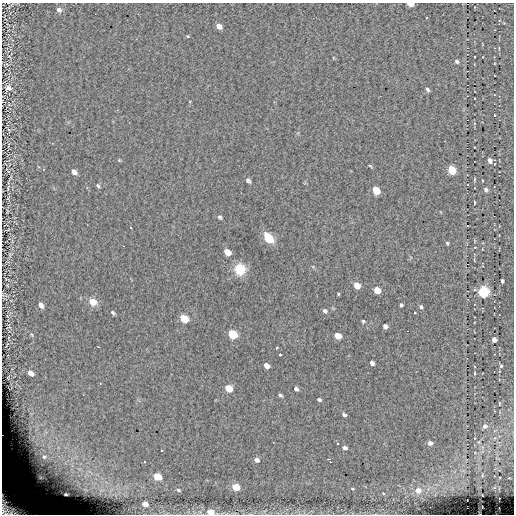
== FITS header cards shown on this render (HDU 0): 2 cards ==
NAXIS1  =                  512 / length of data axis 1
NAXIS2  =                  512 / length of data axis 2

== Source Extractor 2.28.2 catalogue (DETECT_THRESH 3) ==
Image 512 x 512 px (HDU 0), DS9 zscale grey, 1 PNG px = 1 image px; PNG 516 x 516 px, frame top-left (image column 1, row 512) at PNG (2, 3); no overlay
Background 0.0667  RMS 4.7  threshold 14.2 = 3 sigma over >= 5 px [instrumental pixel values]
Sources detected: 88; all 88 listed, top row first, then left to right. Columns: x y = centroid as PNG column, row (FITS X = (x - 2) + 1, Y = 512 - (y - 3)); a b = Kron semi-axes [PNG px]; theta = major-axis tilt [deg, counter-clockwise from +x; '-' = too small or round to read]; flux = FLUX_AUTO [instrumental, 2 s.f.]
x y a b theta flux
410 4 5 3 - 4100
59 10 7 6 - 1200
219 26 6 4 -38 2100
187 36 3 3 - 730
9 56 4 3 - 270
457 61 5 4 - 570
6 64 8 4 -31 490
8 88 9 7 -14 1800
427 89 5 4 - 710
494 115 3 2 - 200
9 130 5 4 - 420
8 145 7 3 81 340
119 160 5 4 - 300
490 160 5 4 - 1500
370 166 6 3 -37 340
7 170 12 5 -53 650
452 170 6 5 - 11000
74 172 6 4 -43 1600
474 179 5 3 - 310
248 180 6 4 -49 750
98 186 5 4 - 530
8 187 10 2 78 500
486 189 6 5 - 750
376 190 6 5 - 6800
8 199 4 2 - 210
474 202 4 2 - 260
220 217 5 4 - 550
130 227 2 2 - 250
268 238 9 6 -47 9200
447 243 4 3 - 410
123 246 3 2 - 260
227 252 6 5 - 3800
10 254 7 4 -73 410
240 269 11 10 - 6800
502 281 4 3 - 600
7 285 3 2 - 200
357 285 6 5 - 3600
377 290 6 5 - 4900
483 292 6 5 - 33000
338 294 3 3 - 470
93 302 10 8 -28 2900
41 305 6 4 -54 1800
401 305 3 3 - 510
421 307 5 4 - 530
325 311 5 3 - 600
113 312 6 3 -38 490
184 318 6 5 - 10000
363 321 3 3 - 390
385 326 4 4 - 1400
9 327 5 4 - 410
407 331 2 2 - 170
232 334 6 5 - 14000
32 335 6 4 -33 410
338 336 6 4 -30 4500
494 340 4 4 - 1700
7 344 6 2 63 290
98 347 3 2 - 250
277 348 3 2 - 350
280 355 3 3 - 2000
372 363 4 4 - 1200
267 366 5 4 - 2200
501 366 4 3 - 480
31 373 5 4 - 2300
474 373 4 3 - 260
228 388 6 5 - 6400
296 389 4 3 - 820
280 395 5 3 - 490
319 400 4 3 - 610
499 404 4 2 - 240
344 415 4 3 - 720
485 426 4 4 - 1300
430 443 4 4 - 1800
345 448 4 4 - 1300
45 457 24 10 -10 7800
328 459 3 3 - 400
257 460 5 4 - 1600
330 462 3 2 - 440
157 476 6 4 -28 10000
41 477 16 11 -18 2600
236 487 5 4 - 8000
352 489 5 4 - 380
178 490 5 3 - 420
418 490 6 5 - 3300
383 493 5 3 - 320
66 494 4 3 - 650
145 504 5 4 - 2700
10 507 26 15 -35 17000
210 512 5 4 - 4900
At the frame edge (FLAGS 8, measured only in part): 3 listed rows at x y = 410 4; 10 507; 210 512